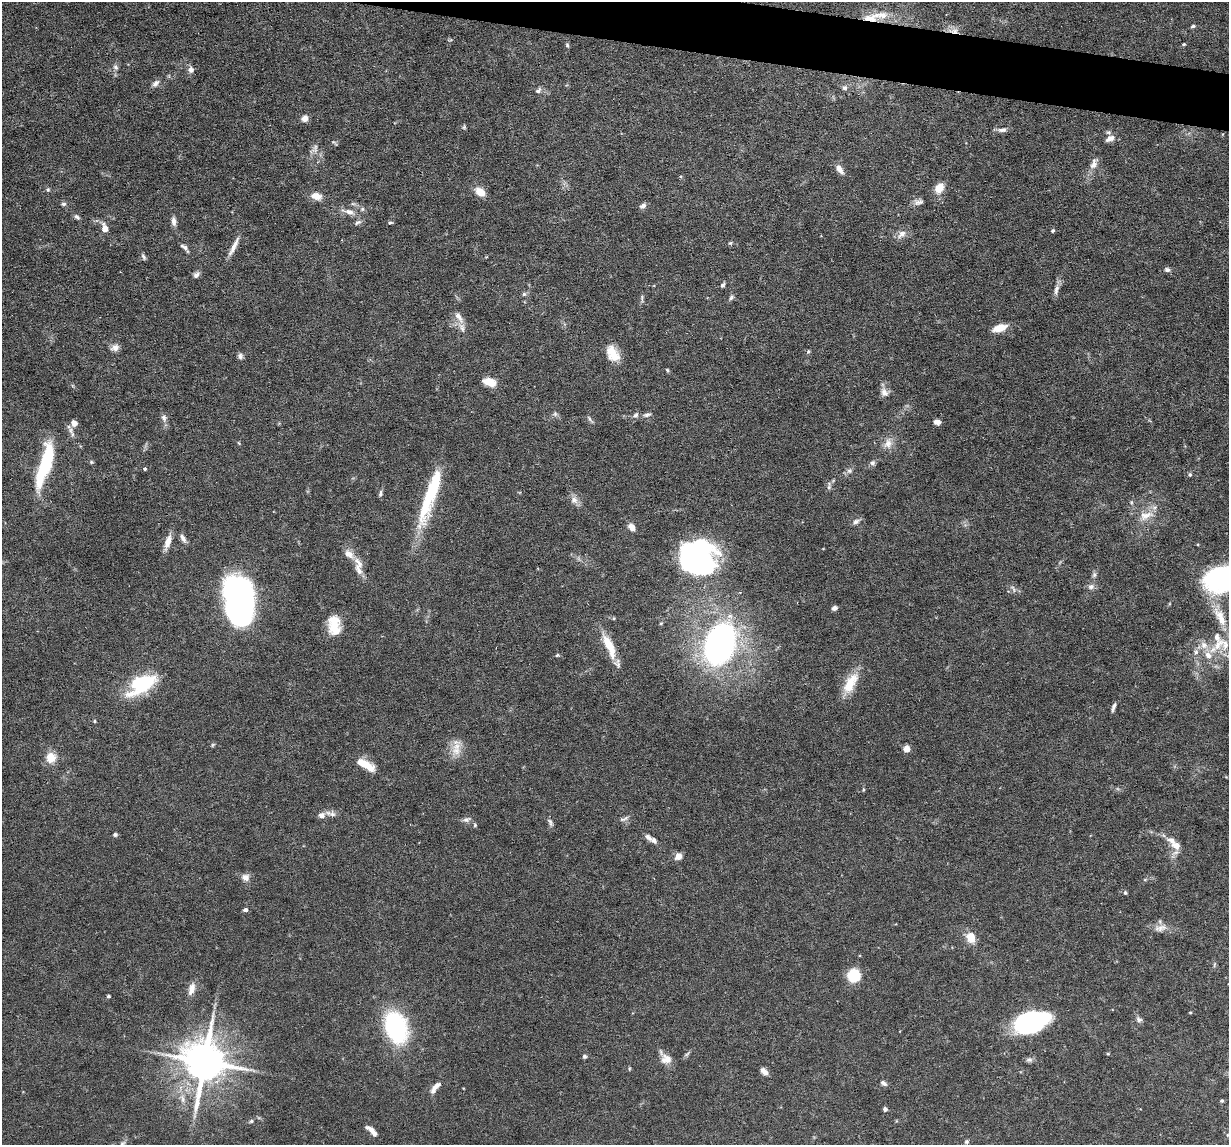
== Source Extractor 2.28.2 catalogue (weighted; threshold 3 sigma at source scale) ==
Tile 11 of 4 x 4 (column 3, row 3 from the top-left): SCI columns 2454-3680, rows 1262-2404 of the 4906 x 4927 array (HDU 1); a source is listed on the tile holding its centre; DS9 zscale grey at full resolution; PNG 1231 x 1147 px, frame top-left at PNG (2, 2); no overlay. Shown black and unused: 3% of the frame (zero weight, under 3 of 6 exposures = <1% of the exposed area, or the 3 px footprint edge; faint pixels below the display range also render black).
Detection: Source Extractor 2.28.2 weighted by HDU 2 'WHT'; one run over the whole footprint, this tile lists its part. Background 0.0968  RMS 0.0042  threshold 0.0172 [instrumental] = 3 sigma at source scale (4.09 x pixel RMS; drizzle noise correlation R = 1.36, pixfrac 0.8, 0.05/0.05 arcsec/px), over >= 5 px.
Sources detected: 162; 4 inside a brighter object's white glare — not listed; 12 inside a brighter listed object's ellipse — not listed separately; the other 146 listed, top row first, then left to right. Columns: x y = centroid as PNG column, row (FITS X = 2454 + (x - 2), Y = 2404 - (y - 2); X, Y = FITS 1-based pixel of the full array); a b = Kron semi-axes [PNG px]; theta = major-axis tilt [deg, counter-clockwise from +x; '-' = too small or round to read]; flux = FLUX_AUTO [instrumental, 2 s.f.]
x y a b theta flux
881 15 26 10 2 6.4
1193 26 6 4 17 0.62
954 31 16 6 -5 2.8
1184 44 4 3 - 0.43
567 45 6 4 -74 0.64
115 67 7 6 - 1.1
191 70 8 7 - 1.7
155 83 11 6 50 1.5
844 88 7 7 - 1.2
538 91 10 6 40 1.2
305 118 8 7 - 2.3
464 127 6 4 89 0.58
1002 130 13 6 7 1.7
1110 139 12 7 26 2.6
334 143 10 3 -42 0.56
315 148 13 6 86 1.9
1094 164 15 8 71 2.8
839 169 12 6 -55 2.5
939 188 12 9 54 5.1
48 190 6 5 - 0.62
480 192 13 9 -40 4.1
316 196 12 7 -13 4.1
918 202 14 7 6 1.9
63 204 7 5 0 0.84
353 204 6 4 -18 0.67
643 205 8 6 31 1.4
362 209 6 5 - 0.69
349 212 20 7 -13 3
77 217 8 5 -43 1
174 221 11 6 -81 1.9
357 223 11 5 27 1.1
390 223 7 3 1 0.54
105 228 6 5 - 5.2
1053 231 4 4 - 0.6
902 234 13 9 42 2.8
730 243 6 4 41 0.51
234 246 27 5 63 3.4
184 247 12 5 -37 1.3
143 256 8 4 -65 0.84
1167 270 7 6 - 1.1
196 275 8 6 45 1.4
722 285 6 4 56 0.89
1056 290 16 6 78 2
524 294 5 5 - 0.81
731 297 8 5 47 0.91
642 298 12 3 -89 0.72
459 317 18 7 -56 3.1
1000 328 13 6 16 6.7
115 348 10 8 26 2.1
808 352 5 4 - 0.54
613 354 20 13 -61 6.8
240 356 8 7 - 1.1
667 370 5 4 - 0.47
489 382 12 7 -16 7.4
884 392 12 9 -52 2.5
555 414 7 6 - 0.96
636 415 8 6 42 1.1
647 415 10 5 15 1.2
164 418 9 7 -74 1.6
590 419 12 4 -53 0.82
937 422 7 5 -11 1.9
74 423 7 6 - 2.6
71 430 9 7 -89 1.7
239 443 5 3 - 0.37
888 443 14 10 68 3.5
91 462 5 4 - 0.59
872 463 7 7 - 1.1
45 464 45 10 73 31
145 469 4 4 - 0.71
849 471 7 5 -43 0.97
1190 475 5 5 - 0.71
829 486 11 5 84 1.1
380 494 9 5 81 0.87
430 495 70 14 73 27
574 500 10 9 - 2.4
1131 502 5 4 - 0.5
1146 516 23 10 20 5.4
856 521 10 6 26 1.5
631 527 7 5 -55 3.1
183 538 11 6 -60 1.7
168 542 18 7 71 3.8
698 560 32 27 -47 120
358 562 19 8 -55 3.4
1094 575 8 6 75 1
1225 578 45 24 17 65
1091 586 10 8 -12 1.6
1013 589 12 3 -68 0.83
237 605 38 25 82 130
834 608 6 5 - 1.2
1220 617 32 12 -63 9.5
334 623 19 15 72 7.5
661 623 5 3 - 0.41
720 644 36 24 67 120
1204 645 12 9 -48 3.5
1218 645 24 11 52 8.4
609 646 31 9 -66 10
1196 652 6 6 - 1.1
557 655 5 4 - 0.53
139 683 34 15 28 25
850 683 29 12 61 8.8
1113 707 11 4 71 1.2
94 721 4 4 - 0.41
213 745 6 4 59 0.52
907 749 5 5 - 3.5
456 751 15 12 -17 4.9
51 758 12 11 - 5.6
363 764 20 8 -20 6.9
863 790 5 3 - 0.38
332 814 9 7 -18 1.6
321 815 8 7 - 2
624 819 14 4 20 1.2
466 820 12 6 17 1.4
550 822 11 5 -64 1.1
475 825 5 4 - 0.58
115 835 6 5 - 0.8
648 837 10 6 -46 1.5
1176 846 12 9 -36 3.6
679 856 10 8 32 2.3
245 877 10 10 - 2.3
1125 893 6 4 -69 0.56
245 910 5 4 - 1.1
1160 928 19 8 14 3.2
971 937 11 8 -72 6.3
854 975 10 9 - 17
191 989 17 8 73 3.1
108 996 4 4 - 0.65
1190 1012 4 3 - 0.35
1032 1019 40 17 10 38
1139 1019 9 6 -22 1.2
396 1027 26 17 -71 53
1108 1054 4 3 - 0.45
584 1056 5 5 - 0.79
666 1058 17 10 -47 4
1029 1060 9 7 -1 1.1
204 1062 14 11 83 1500
629 1068 6 3 90 0.41
764 1071 10 6 -46 2.1
884 1083 8 5 -33 1.1
435 1087 18 7 50 2.9
1222 1101 5 4 - 0.58
885 1109 5 4 - 1
251 1121 6 5 - 0.7
371 1130 13 5 -34 2.5
1227 1135 5 3 - 0.38
966 1142 6 5 - 0.7
122 1144 12 6 52 1.7
Overlapping masked pixels (flux is a lower limit): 1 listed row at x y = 954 31
Isophote crosses this tile's border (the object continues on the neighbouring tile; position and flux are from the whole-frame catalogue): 2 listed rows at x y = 1225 578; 122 1144